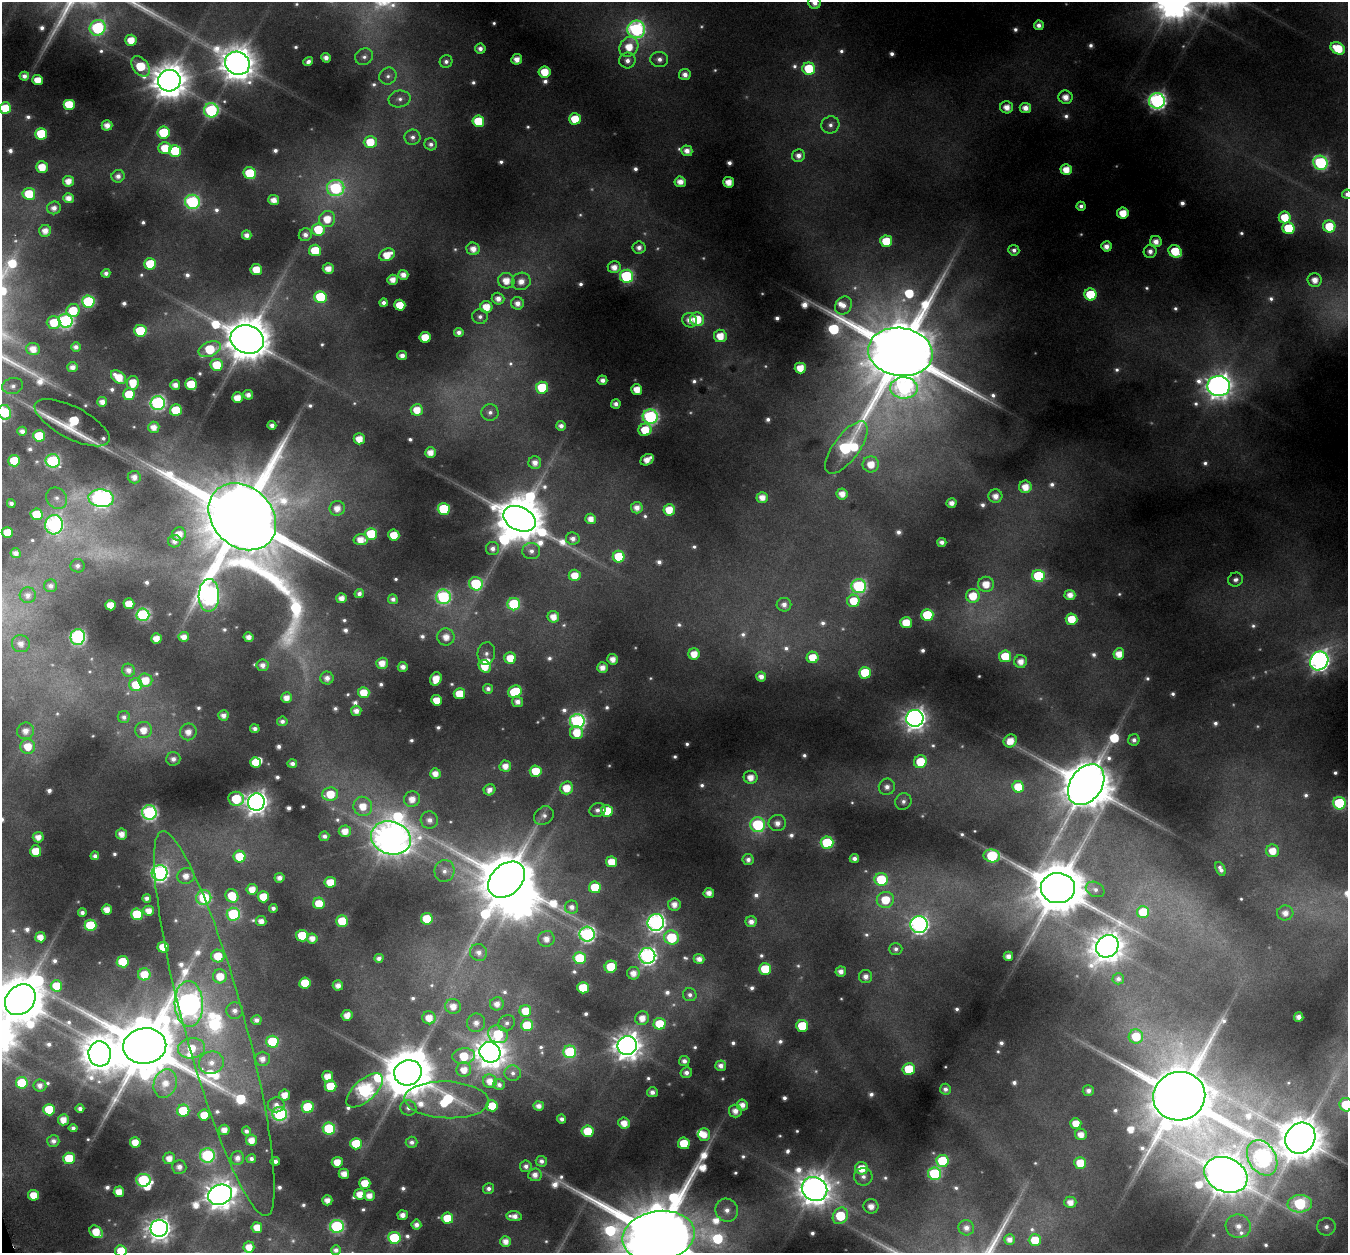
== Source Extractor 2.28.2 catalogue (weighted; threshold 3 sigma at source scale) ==
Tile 7 of 4 x 4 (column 3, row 2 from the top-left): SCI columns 2697-4042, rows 2574-3824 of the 5428 x 5208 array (HDU 1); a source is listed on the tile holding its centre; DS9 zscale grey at full resolution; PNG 1350 x 1255 px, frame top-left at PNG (2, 2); each listed source drawn as its Kron ellipse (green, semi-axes under 4 px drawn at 4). Shown black and unused: <1% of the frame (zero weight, under 4 of 8 exposures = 2% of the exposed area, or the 3 px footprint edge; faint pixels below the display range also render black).
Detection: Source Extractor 2.28.2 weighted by HDU 2 'WHT'; one run over the whole footprint, this tile lists its part. Background 0.0428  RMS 0.0094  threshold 0.0383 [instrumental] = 3 sigma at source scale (4.09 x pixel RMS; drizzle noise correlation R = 1.36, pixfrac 0.8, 0.0396/0.0396 arcsec/px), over >= 5 px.
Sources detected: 736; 57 too faint to see at this stretch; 7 inside a brighter object's white glare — neither listed nor drawn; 7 inside a brighter listed object's ellipse — not listed separately; of the other 665, all 500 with FLUX_AUTO >= 4.78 (the completeness limit of this list) listed and drawn (165 fainter detections not listed), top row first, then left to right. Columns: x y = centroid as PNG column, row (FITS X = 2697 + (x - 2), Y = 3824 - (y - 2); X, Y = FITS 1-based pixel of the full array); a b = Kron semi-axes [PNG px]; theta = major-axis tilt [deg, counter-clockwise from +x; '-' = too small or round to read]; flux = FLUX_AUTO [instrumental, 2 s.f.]
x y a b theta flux
815 3 6 6 - 8.4
1039 25 5 5 - 6.9
98 28 8 7 - 170
636 29 9 9 - 310
131 40 5 5 - 20
629 47 10 9 - 25
1338 48 7 5 -31 39
480 49 5 5 - 6.7
364 57 9 8 - 5
326 58 5 4 - 7.4
517 59 5 5 - 12
659 59 9 7 -4 7.3
627 60 8 8 - 8
446 61 6 6 - 4.9
308 62 5 4 - 4.8
237 63 13 11 -30 2700
141 66 11 7 -53 50
809 69 6 6 - 52
544 72 6 5 - 26
685 75 6 5 - 8.2
24 76 5 4 - 6.2
388 76 9 8 - 5.1
38 80 5 5 - 20
169 81 11 10 - 3100
1065 97 7 6 - 13
400 99 11 8 10 6.5
1157 101 8 8 - 410
69 104 6 5 - 31
1007 107 6 6 - 13
5 108 6 5 - 29
1025 108 5 5 - 11
211 110 7 7 - 180
575 119 6 5 - 30
478 121 6 5 - 46
107 125 5 5 - 11
830 125 9 8 - 5.8
164 132 6 6 - 65
41 134 6 6 - 57
412 137 8 7 - 5.7
370 142 6 6 - 29
431 144 6 6 - 5.2
165 148 6 6 - 27
175 151 6 6 - 65
687 151 5 5 - 9.6
798 156 6 6 - 8
1320 163 7 7 - 180
42 167 6 5 - 25
1066 169 5 5 - 18
250 173 6 6 - 57
118 176 6 6 - 7.2
68 181 5 5 - 14
680 182 5 5 - 13
729 182 5 5 - 16
336 188 9 8 - 170
29 194 6 6 - 49
1347 194 5 4 - 5.2
69 198 5 5 - 11
274 200 5 5 - 12
192 202 7 7 - 190
1081 206 4 4 - 5.3
54 208 7 6 - 8.5
1123 213 6 5 - 23
1285 217 6 6 - 31
327 219 8 8 - 22
1329 226 6 6 - 37
1288 228 6 6 - 59
318 229 6 6 - 39
45 231 6 6 - 12
247 235 5 5 - 7.8
305 235 6 6 - 6.7
886 241 6 6 - 36
1156 242 6 5 - 11
1106 246 5 5 - 9.5
639 248 6 6 - 7.6
473 249 6 6 - 12
315 250 6 6 - 38
1014 250 5 5 - 5.3
1150 251 6 6 - 7.1
1175 251 7 5 -36 43
387 255 8 6 25 20
150 264 6 6 - 43
614 267 6 6 - 11
328 269 5 5 - 14
256 270 5 5 - 25
106 273 4 4 - 5.1
403 275 5 5 - 9.8
626 276 6 6 - 140
393 280 5 5 - 12
1315 280 7 7 - 13
506 281 8 8 - 18
521 281 9 8 - 12
1090 294 6 6 - 59
320 297 6 6 - 64
498 299 6 6 - 9.5
88 302 6 6 - 130
384 303 4 4 - 4.9
517 303 6 6 - 9.1
400 305 5 5 - 29
843 305 9 8 - 9.2
486 307 6 6 - 21
73 311 7 6 - 38
480 317 8 7 - 5
697 319 7 6 - 34
690 320 7 7 - 11
66 321 7 6 - 260
54 322 7 6 - 31
140 331 6 6 - 59
459 332 5 4 - 6.2
720 336 6 6 - 21
425 337 5 5 - 29
247 339 17 14 -19 5300
76 347 5 4 - 6.3
33 349 7 6 - 14
210 349 11 7 23 57
900 352 32 24 -9 18000
402 356 5 4 - 7.9
217 365 6 6 - 38
73 367 5 5 - 9.1
800 368 5 5 - 20
118 377 8 5 -39 27
602 380 5 4 - 7.4
133 383 7 5 83 25
191 384 6 5 - 43
175 385 5 5 - 9.5
13 386 10 8 11 5.9
1219 386 11 10 - 1200
542 388 6 6 - 68
904 388 14 10 -2 250
637 389 5 5 - 19
129 394 6 6 - 34
248 395 5 4 - 7.6
237 398 5 5 - 18
102 402 5 5 - 9.7
158 403 7 7 - 270
616 404 5 4 - 6.3
176 410 6 6 - 47
417 410 6 6 - 20
5 412 7 6 - 79
490 412 8 8 - 5.9
650 417 7 7 - 250
72 423 41 16 -27 80
272 425 4 4 - 6.6
561 426 5 5 - 6.8
154 427 5 5 - 11
645 430 6 6 - 32
22 431 5 4 - 7.1
39 436 6 5 - 45
359 439 5 5 - 17
846 448 31 13 54 170
430 452 5 5 - 13
647 460 7 5 34 15
14 461 6 5 - 40
53 461 7 6 - 160
535 463 6 6 - 10
871 464 8 8 - 20
134 477 6 6 - 9.2
1025 487 6 6 - 16
842 494 5 5 - 13
995 496 7 6 - 11
762 497 5 5 - 12
57 498 11 10 - 7.8
101 498 13 9 -5 450
11 503 4 4 - 5
952 503 5 4 - 9.3
337 508 7 7 - 13
637 508 6 6 - 11
444 509 6 6 - 88
669 510 6 5 - 23
37 514 6 6 - 40
242 517 37 29 -44 24000
519 519 17 11 -26 5800
591 519 5 5 - 12
54 525 10 9 - 320
7 532 5 5 - 27
179 534 7 6 - 15
371 534 6 6 - 49
394 535 5 5 - 26
573 539 7 6 - 7
361 540 7 5 -3 16
174 541 6 6 - 6.8
942 542 4 4 - 6.2
493 549 6 6 - 6.8
531 551 9 8 - 6.9
16 553 5 5 - 7.6
619 557 6 6 - 52
77 566 7 6 - 5.3
575 575 6 6 - 21
1038 576 6 6 - 82
1236 580 7 7 - 5.1
476 584 7 6 - 89
986 584 8 7 - 19
50 586 6 6 - 6.3
859 586 7 7 - 190
359 594 5 4 - 5
28 595 8 8 - 7.9
209 595 16 10 89 570
1070 595 5 5 - 11
973 596 7 7 - 30
443 597 7 7 - 180
342 598 5 5 - 10
393 599 5 4 - 5.8
853 601 6 6 - 29
129 604 5 5 - 21
514 604 6 6 - 89
110 605 5 5 - 21
784 605 7 7 - 7.4
143 615 6 6 - 160
927 615 6 6 - 58
553 617 6 5 - 14
1072 619 6 5 - 31
906 623 6 5 - 29
78 637 8 7 - 270
184 637 5 5 - 10
249 637 5 5 - 9.2
446 637 8 8 - 14
156 638 5 5 - 15
21 644 9 8 - 10
486 653 11 8 81 5.4
694 654 5 5 - 17
1119 654 5 5 - 15
1005 656 6 6 - 38
813 657 6 5 - 27
510 658 5 5 - 22
613 659 5 5 - 11
1021 661 6 6 - 13
1319 661 10 8 53 650
382 663 6 5 - 14
263 665 6 6 - 7.5
485 666 7 5 -50 25
403 667 5 5 - 7.7
602 668 5 5 - 11
128 670 7 6 - 7.8
865 673 6 6 - 54
761 677 5 5 - 8.6
327 678 6 6 - 8.8
436 679 7 5 67 21
145 680 7 6 - 22
136 685 6 6 - 34
488 689 5 4 - 5.1
515 692 7 6 - 67
364 693 6 5 - 25
459 694 5 5 - 30
287 698 5 5 - 13
436 700 5 5 - 19
518 702 5 5 - 8.4
356 711 5 5 - 9.6
223 715 5 5 - 8.3
124 717 6 6 - 5.9
915 718 8 8 - 850
282 721 5 5 - 5.1
577 721 7 7 - 290
255 729 4 4 - 5.8
143 730 8 8 - 18
26 731 8 8 - 12
188 732 8 8 - 13
577 733 6 6 - 24
1134 740 6 5 - 5.2
1010 741 7 6 - 17
28 746 7 7 - 24
173 759 7 6 - 6.9
920 762 6 6 - 39
255 763 6 5 - 25
292 764 5 4 - 5.6
505 766 6 5 - 13
536 771 6 5 - 34
435 773 5 5 - 12
751 777 7 6 - 14
1086 785 22 15 55 6800
887 787 8 8 - 8
1018 787 6 5 - 37
567 788 6 6 - 24
490 790 6 5 - 8.1
330 794 8 6 10 31
236 799 8 7 - 62
412 799 8 7 - 14
903 801 8 8 - 5.1
256 802 8 8 - 970
1339 803 6 6 - 110
363 806 10 9 - 21
597 810 8 7 - 5.9
607 811 6 6 - 39
149 812 7 7 - 280
544 816 10 8 38 5.8
429 820 9 8 - 8.1
777 823 8 8 - 9.9
758 825 7 7 - 140
345 831 6 5 - 15
122 834 5 5 - 12
324 836 5 4 - 5.5
38 837 5 5 - 11
391 838 20 16 -18 2900
827 843 6 6 - 100
36 851 6 5 - 29
1272 851 6 6 - 20
95 856 4 4 - 5.1
992 856 8 6 -9 95
239 857 6 6 - 40
854 858 5 4 - 6.2
748 860 5 5 - 6.2
611 862 5 5 - 22
1220 869 7 4 -65 5.9
444 871 11 10 - 8.6
160 873 8 8 - 370
186 876 8 7 - 12
279 878 5 5 - 8.2
881 879 7 6 - 58
506 880 21 15 43 7500
330 882 6 5 - 23
595 887 6 6 - 39
1058 888 17 15 -2 7900
252 889 5 5 - 17
1095 889 10 7 -26 4.9
709 893 5 5 - 11
232 896 7 6 - 35
263 897 5 5 - 35
147 898 4 4 - 5.5
204 898 7 7 - 93
885 900 8 8 - 34
319 903 6 6 - 29
674 904 6 6 - 12
572 907 6 6 - 7.6
273 908 4 4 - 4.9
107 909 5 5 - 14
149 911 5 5 - 13
1143 912 6 6 - 51
82 913 4 4 - 5.2
1285 913 8 7 - 11
137 914 6 6 - 70
233 914 7 6 - 110
427 919 6 6 - 41
261 921 5 5 - 11
342 921 6 6 - 55
751 922 5 5 - 8.8
656 923 8 8 - 490
90 925 6 6 - 75
919 925 8 8 - 510
587 934 7 7 - 280
302 936 6 6 - 46
40 937 5 5 - 14
312 938 5 5 - 11
671 938 7 7 - 82
546 939 8 8 - 11
1107 946 12 10 41 2000
163 947 5 5 - 27
896 949 7 6 - 4.9
479 952 9 8 - 8.3
218 956 6 6 - 30
647 956 8 8 - 420
1008 956 5 4 - 8.9
379 958 4 4 - 6.2
580 958 6 6 - 77
699 959 5 5 - 9.6
123 962 6 5 - 53
611 967 6 6 - 51
765 969 6 6 - 46
841 972 5 5 - 8.5
633 973 6 6 - 11
144 974 6 6 - 24
220 976 7 7 - 24
866 976 6 6 - 7.9
1118 979 6 5 - 4.9
305 983 6 5 - 40
338 985 5 5 - 9.6
56 986 6 5 - 31
583 988 6 5 - 40
690 995 7 6 - 4.8
20 1000 17 13 46 5500
189 1004 23 14 -88 1000
497 1004 7 6 - 10
453 1006 8 7 - 14
235 1011 8 8 - 7.9
525 1011 6 6 - 24
347 1015 5 5 - 12
1299 1017 5 4 - 8.2
429 1018 7 6 - 17
642 1018 7 7 - 14
256 1020 5 5 - 6.1
476 1023 9 9 - 9.7
506 1023 9 7 40 4.8
214 1024 199 30 -75 510
660 1024 6 6 - 42
527 1025 6 6 - 45
802 1026 6 6 - 55
498 1034 10 8 -25 62
1136 1036 7 7 - 36
272 1042 6 6 - 72
145 1046 22 18 8 13000
627 1046 9 9 - 1600
192 1048 14 10 9 29
490 1052 11 10 - 1800
570 1052 6 6 - 93
100 1054 12 11 - 2800
464 1056 11 8 5 38
262 1059 7 7 - 10
684 1061 5 5 - 6.6
211 1063 12 11 - 14
721 1066 5 5 - 8
909 1069 6 6 - 54
464 1070 7 7 - 15
408 1073 14 12 21 5200
513 1073 8 7 - 5.2
686 1073 6 5 - 6.6
328 1076 5 5 - 17
490 1081 7 6 - 14
22 1083 6 6 - 61
165 1083 14 11 71 19
40 1085 6 6 - 8
499 1085 6 5 - 5.1
331 1086 6 5 - 43
945 1089 5 5 - 5.4
365 1090 22 10 42 340
1088 1091 5 5 - 6.4
652 1092 5 5 - 7
284 1095 5 5 - 15
1179 1096 26 24 14 13000
447 1100 42 18 -3 110
276 1105 8 7 - 7.1
742 1105 5 5 - 9.9
1346 1105 7 6 - 62
492 1106 5 5 - 34
539 1106 5 5 - 8.5
308 1107 6 6 - 70
408 1108 8 7 - 5.6
80 1109 4 4 - 5.5
49 1110 6 5 - 45
183 1111 6 6 - 58
735 1111 6 6 - 10
280 1114 7 7 - 210
204 1115 5 5 - 25
562 1119 4 4 - 5.3
63 1120 5 5 - 15
624 1123 6 5 - 15
1076 1123 5 5 - 19
73 1128 4 4 - 4.9
329 1129 6 6 - 100
224 1130 5 5 - 12
246 1131 4 4 - 5
588 1131 6 6 - 36
704 1134 6 6 - 17
1081 1135 6 5 - 13
1300 1138 16 14 51 4500
251 1140 5 5 - 14
53 1141 6 6 - 6.5
135 1142 5 5 - 19
412 1142 6 5 - 5.1
684 1143 6 6 - 41
356 1144 6 6 - 42
207 1155 7 7 - 170
69 1158 6 5 - 50
169 1158 6 6 - 13
237 1158 7 6 - 8.7
1262 1158 19 13 -59 350
251 1159 5 4 - 5
275 1161 5 4 - 6.1
541 1161 6 5 - 5.8
942 1161 6 6 - 74
337 1162 5 5 - 20
1080 1163 6 5 - 29
526 1166 6 5 - 5.7
179 1167 7 7 - 8.7
862 1168 6 6 - 23
344 1174 5 5 - 13
934 1174 6 6 - 110
535 1175 6 6 - 9.6
1226 1175 22 17 -23 4100
863 1177 9 8 - 7.3
143 1180 7 6 - 140
365 1183 5 5 - 25
488 1188 5 5 - 5.4
814 1189 13 11 -30 2300
119 1192 5 5 - 18
360 1194 5 5 - 16
33 1195 5 5 - 22
220 1195 12 10 22 1800
369 1195 5 5 - 12
327 1200 5 5 - 12
1070 1202 6 6 - 11
1300 1204 12 8 3 170
871 1206 7 7 - 12
727 1210 12 11 - 13
403 1215 5 5 - 10
514 1216 8 5 -6 10
840 1216 9 7 58 69
447 1218 6 5 - 30
416 1225 5 5 - 7.4
337 1226 7 6 - 190
1238 1226 13 11 -16 17
1326 1227 9 8 - 7.2
159 1228 9 8 - 1000
257 1228 5 5 - 18
966 1228 8 7 - 7.8
96 1232 7 5 -39 27
658 1236 36 25 9 20000
394 1238 6 6 - 88
1009 1240 5 5 - 8.6
1035 1240 6 6 - 29
506 1241 5 5 - 11
249 1247 5 5 - 15
336 1250 5 4 - 6.1
121 1251 6 5 - 28
Isophote crosses this tile's border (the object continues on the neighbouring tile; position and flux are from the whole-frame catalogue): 9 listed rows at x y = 815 3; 5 108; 1347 194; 5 412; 20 1000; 1346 1105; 658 1236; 336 1250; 121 1251